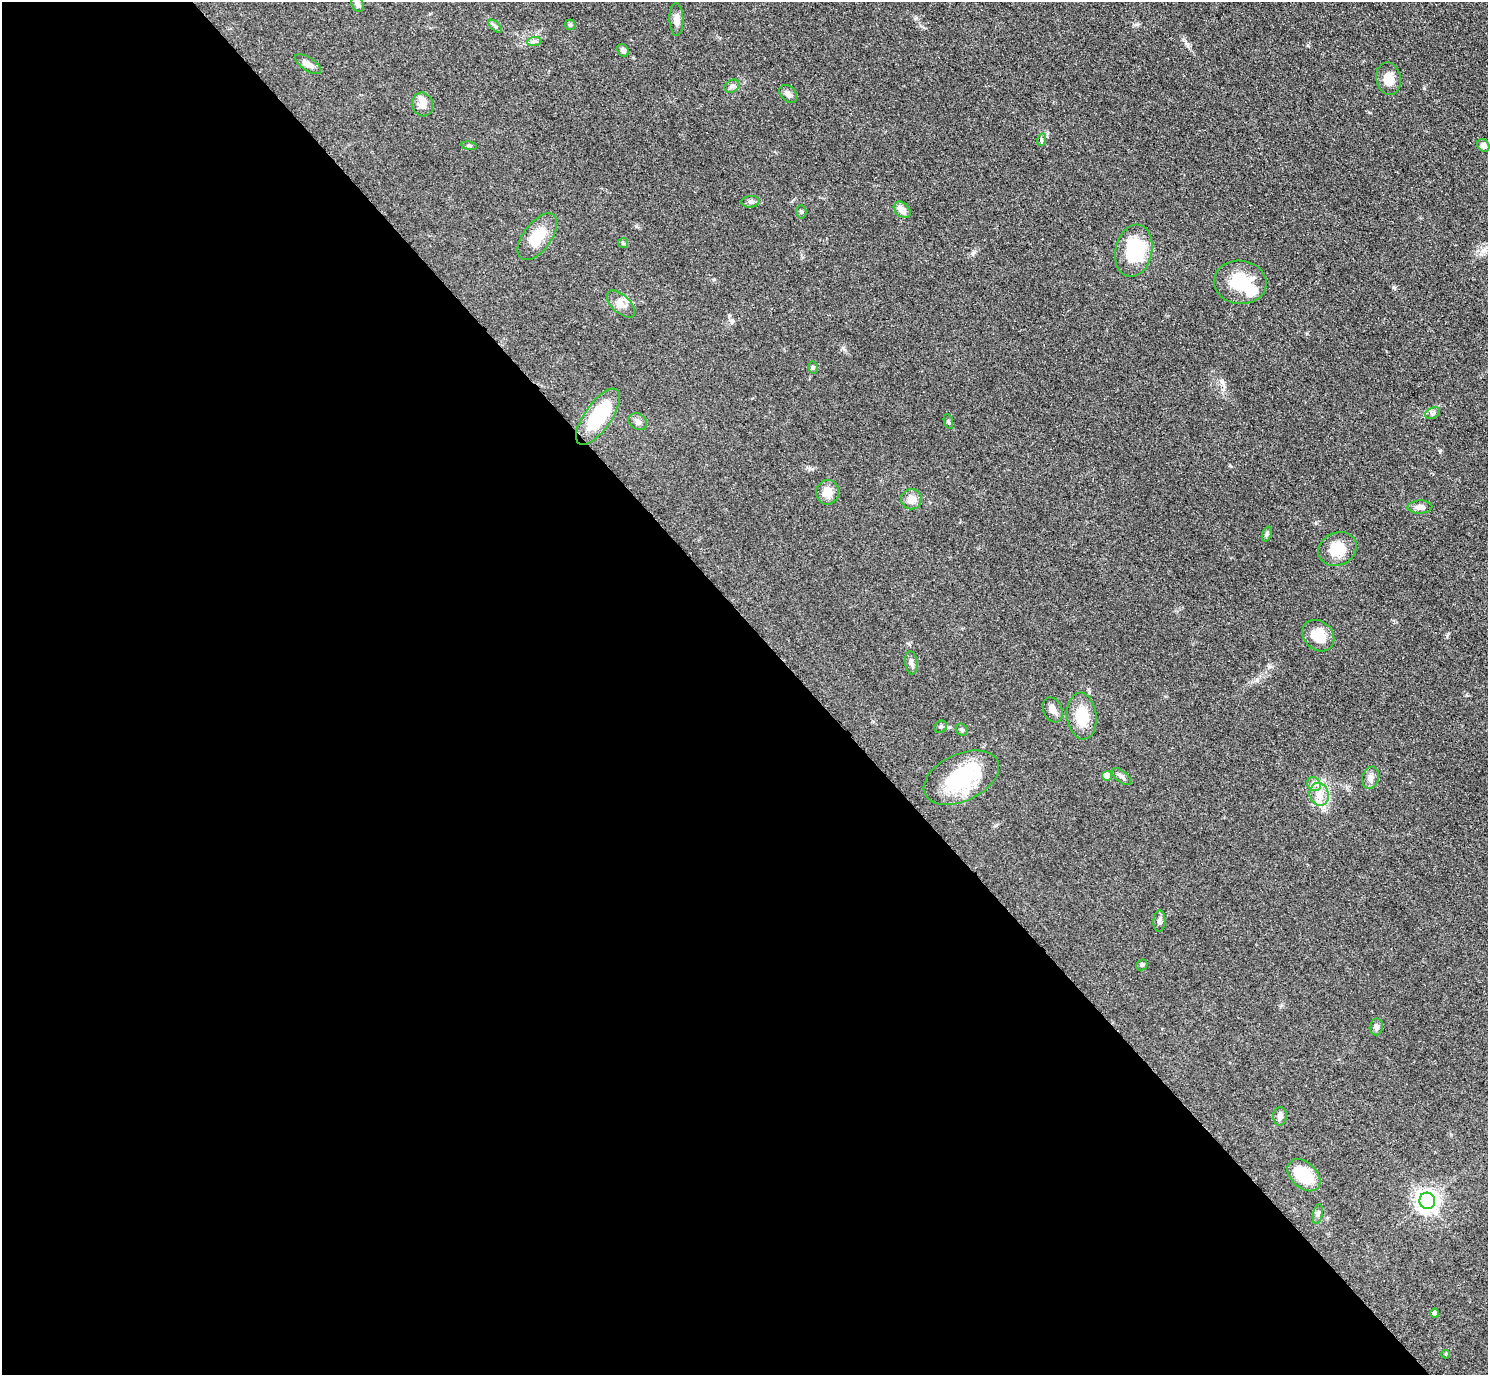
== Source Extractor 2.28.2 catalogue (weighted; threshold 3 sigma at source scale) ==
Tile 9 of 4 x 4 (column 1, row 3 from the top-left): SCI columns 17-1502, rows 1686-3058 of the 5979 x 5976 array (HDU 1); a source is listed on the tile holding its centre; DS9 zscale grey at full resolution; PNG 1490 x 1377 px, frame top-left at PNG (2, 2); each listed source drawn as its Kron ellipse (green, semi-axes under 4 px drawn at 4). Shown black and unused: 54% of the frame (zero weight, under 3 of 4 exposures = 2% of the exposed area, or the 3 px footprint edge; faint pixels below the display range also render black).
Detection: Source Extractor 2.28.2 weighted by HDU 2 'WHT'; one run over the whole footprint, this tile lists its part. Background 0.0454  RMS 0.006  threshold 0.0271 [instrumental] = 3 sigma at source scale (4.5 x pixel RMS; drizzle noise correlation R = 1.50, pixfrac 1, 0.05/0.05 arcsec/px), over >= 5 px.
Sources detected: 56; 3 inside a brighter listed object's ellipse — not listed separately; the other 53 listed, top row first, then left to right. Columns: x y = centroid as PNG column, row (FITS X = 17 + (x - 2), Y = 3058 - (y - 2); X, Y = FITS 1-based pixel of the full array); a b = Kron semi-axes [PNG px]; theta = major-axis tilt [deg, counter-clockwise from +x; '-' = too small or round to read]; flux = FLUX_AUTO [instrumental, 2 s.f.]
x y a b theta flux
357 4 8 5 -67 1.9
676 19 16 7 -88 3.7
570 25 5 5 - 0.94
495 26 8 4 -44 1.2
534 41 7 4 2 1.4
623 50 7 5 -50 1.7
308 64 15 6 -34 3.2
1388 79 16 12 -80 7.5
732 86 8 6 28 1.9
788 94 10 7 -45 2.4
422 104 12 10 -70 4
1041 140 6 4 73 0.83
1483 145 7 5 -48 2.7
469 146 8 4 -8 0.96
750 202 9 5 5 1.6
902 210 9 6 -42 5.3
801 212 7 5 -88 1.1
537 237 27 14 53 14
623 243 5 5 - 0.83
1134 251 26 18 78 36
1240 282 26 21 -6 23
621 304 17 9 -43 4.7
813 368 6 5 - 1
1433 413 8 5 27 1.5
598 417 33 13 55 34
948 421 8 3 -71 0.82
638 422 10 8 -33 2.3
828 492 12 11 - 5.7
911 499 10 10 - 5
1420 507 12 6 1 3.2
1267 534 8 4 70 1
1338 549 20 16 27 14
1318 636 17 14 -43 11
911 663 12 6 -82 2.1
1053 710 13 9 -67 3.3
1082 716 23 14 -84 17
941 727 6 5 - 1.1
962 730 6 5 - 1
1107 776 5 5 - 7.6
1122 776 11 5 -39 1.9
961 778 40 23 25 43
1371 778 11 8 75 3.2
1314 784 7 6 - 2.2
1319 794 11 9 -73 5.7
1159 921 10 6 87 1.8
1142 965 6 5 - 0.95
1376 1027 8 6 80 2
1280 1116 9 7 84 2.6
1304 1175 19 12 -44 22
1427 1201 8 8 - 400
1318 1214 10 4 79 1.6
1435 1313 4 4 - 2
1446 1354 4 4 - 0.58
Isophote crosses this tile's border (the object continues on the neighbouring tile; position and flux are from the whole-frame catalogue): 1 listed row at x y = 357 4
Unlisted compact peaks at least as high as the median listed source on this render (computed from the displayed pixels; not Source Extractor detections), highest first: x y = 1222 381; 1187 44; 973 253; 1393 287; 1308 45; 843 348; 729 315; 1269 667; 1424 88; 1447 636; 1440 452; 1257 680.